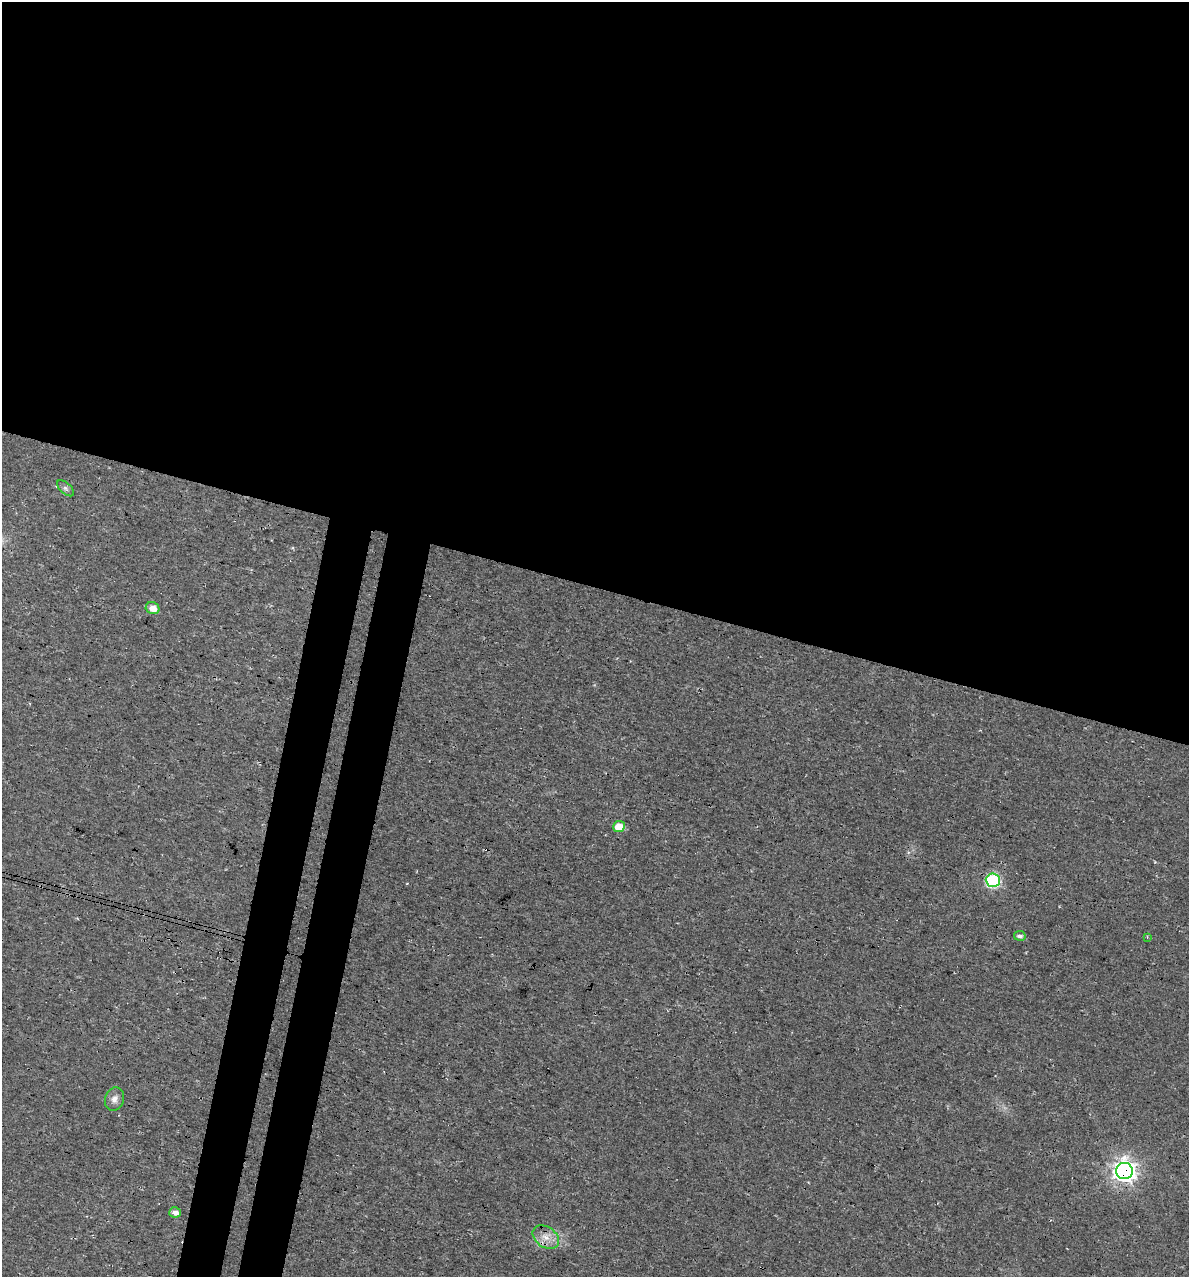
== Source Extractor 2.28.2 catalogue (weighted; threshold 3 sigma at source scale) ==
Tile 3 of 4 x 4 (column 3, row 1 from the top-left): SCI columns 2713-3899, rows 3842-5116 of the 5364 x 5141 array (HDU 1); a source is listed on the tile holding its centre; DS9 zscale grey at full resolution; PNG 1191 x 1279 px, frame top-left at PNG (2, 2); each listed source drawn as its Kron ellipse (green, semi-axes under 4 px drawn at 4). Shown black and unused: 50% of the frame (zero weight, under 3 of 4 exposures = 5% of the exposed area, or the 3 px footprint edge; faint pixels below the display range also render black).
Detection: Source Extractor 2.28.2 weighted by HDU 2 'WHT'; one run over the whole footprint, this tile lists its part. Background 0.0117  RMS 0.0071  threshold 0.0319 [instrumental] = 3 sigma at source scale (4.5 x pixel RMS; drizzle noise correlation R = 1.50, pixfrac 1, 0.0396/0.0396 arcsec/px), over >= 5 px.
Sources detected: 11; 1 cosmic-ray / hot-pixel residue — neither listed nor drawn; the other 10 listed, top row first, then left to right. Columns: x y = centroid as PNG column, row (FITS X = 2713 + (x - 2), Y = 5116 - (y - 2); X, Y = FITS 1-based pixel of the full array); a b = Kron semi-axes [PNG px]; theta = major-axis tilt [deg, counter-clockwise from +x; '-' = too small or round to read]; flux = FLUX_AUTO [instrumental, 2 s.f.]
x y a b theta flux
65 488 10 5 -43 1.9
153 608 7 6 - 6.8
619 826 6 5 - 12
993 880 7 7 - 92
1020 936 6 5 - 2.4
1147 937 3 3 - 0.58
114 1099 12 9 73 4.3
1124 1171 8 8 - 600
175 1212 6 5 - 4.2
546 1237 14 10 -36 8.1
Overlapping masked pixels (flux is a lower limit): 1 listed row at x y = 1124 1171